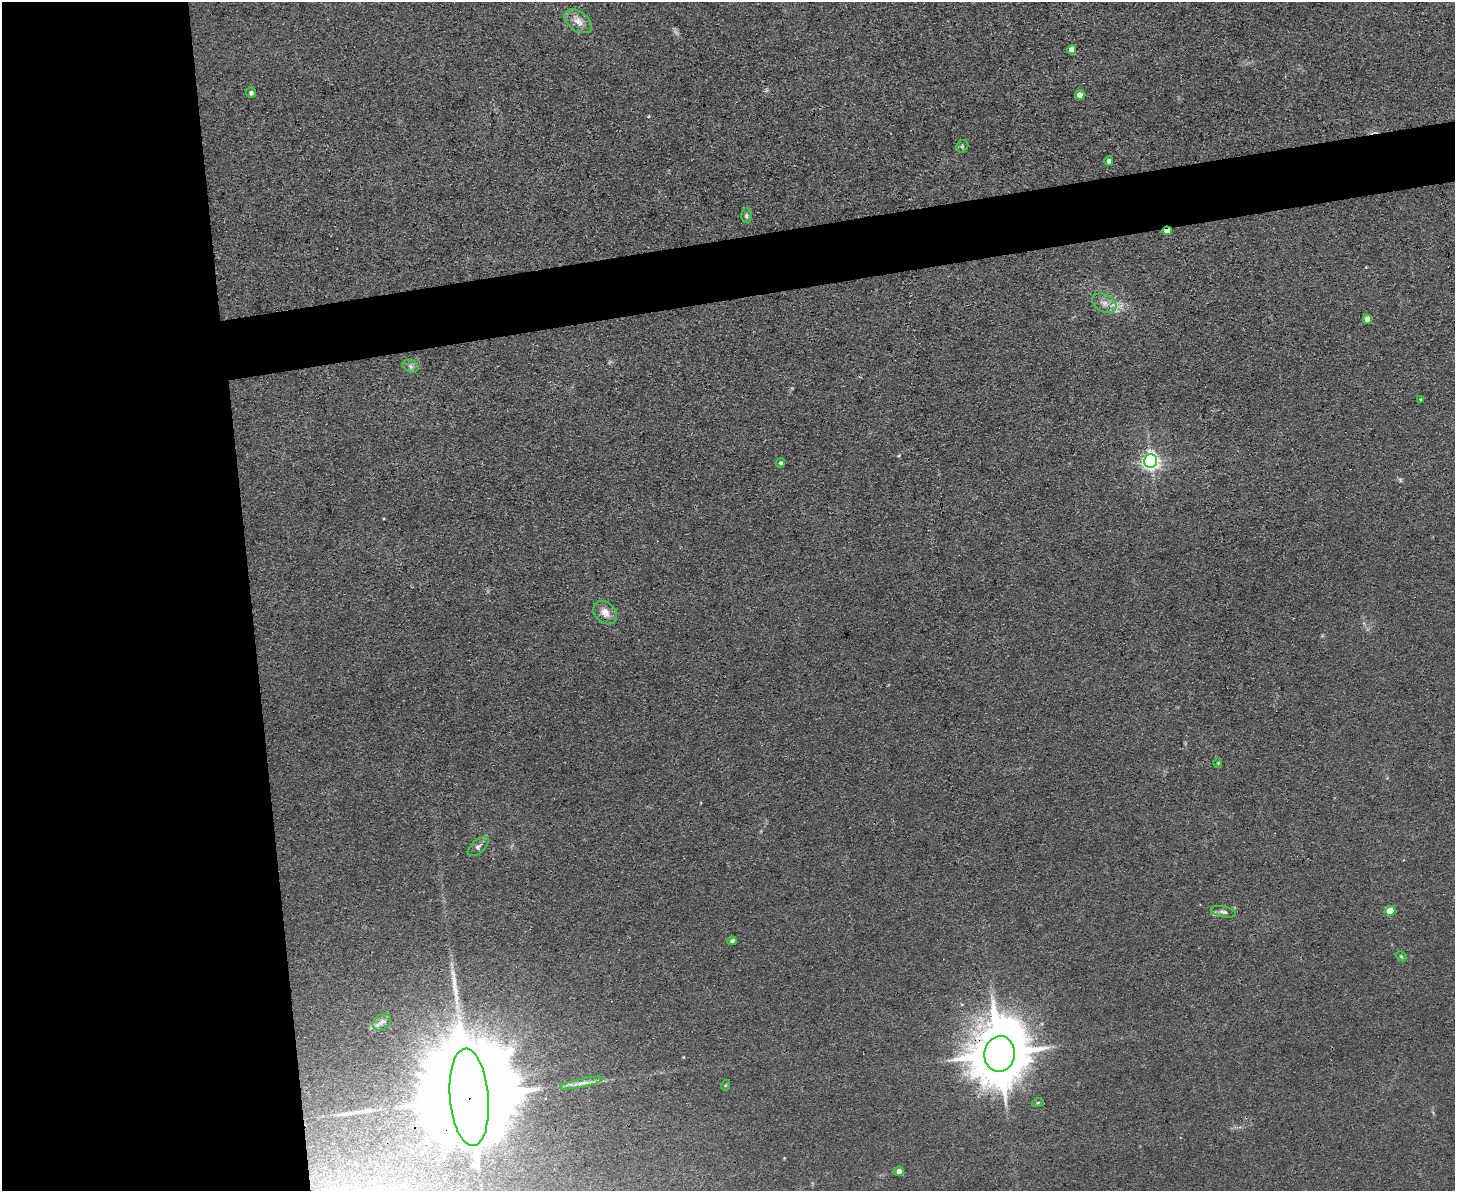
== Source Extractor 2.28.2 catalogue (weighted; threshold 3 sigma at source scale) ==
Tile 7 of 3 x 4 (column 1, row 3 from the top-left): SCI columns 131-1583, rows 1190-2378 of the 4732 x 4757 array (HDU 1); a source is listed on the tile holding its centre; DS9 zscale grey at full resolution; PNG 1457 x 1193 px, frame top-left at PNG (2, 2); each listed source drawn as its Kron ellipse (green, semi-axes under 4 px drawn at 4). Shown black and unused: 21% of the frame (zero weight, under 3 of 4 exposures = <1% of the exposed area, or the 3 px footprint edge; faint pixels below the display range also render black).
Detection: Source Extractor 2.28.2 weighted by HDU 2 'WHT'; one run over the whole footprint, this tile lists its part. Background 0.0426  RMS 0.0052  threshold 0.0232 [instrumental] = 3 sigma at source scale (4.5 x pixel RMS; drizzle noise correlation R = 1.50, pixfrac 1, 0.05/0.05 arcsec/px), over >= 5 px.
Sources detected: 30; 1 long thin detection or spike segment (spike, bleed or trail) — neither listed nor drawn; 1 inside a brighter listed object's ellipse — not listed separately; the other 28 listed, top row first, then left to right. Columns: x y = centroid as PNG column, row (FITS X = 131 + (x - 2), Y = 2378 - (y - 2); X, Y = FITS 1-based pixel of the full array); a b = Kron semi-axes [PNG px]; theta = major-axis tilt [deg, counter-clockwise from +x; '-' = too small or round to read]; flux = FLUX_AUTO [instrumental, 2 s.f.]
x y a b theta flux
578 21 15 9 -36 5.1
1072 50 4 4 - 4.6
251 93 5 5 - 1.2
1080 95 5 4 - 4.9
962 146 7 5 45 0.96
1109 161 4 4 - 1.6
746 215 7 5 -89 1.2
1167 231 5 3 - 6.3
1104 303 13 8 -26 4
1367 319 4 4 - 5.9
411 366 8 6 -22 1.6
1421 399 3 3 - 0.44
1151 461 6 6 - 210
781 463 4 4 - 0.96
605 612 13 10 -45 5.2
1218 763 4 4 - 0.54
478 846 13 6 42 1.9
1390 911 5 5 - 16
1223 912 13 5 -13 1.8
732 941 5 4 - 1.3
1401 956 6 4 -45 0.69
382 1022 10 7 38 2.1
1000 1054 18 15 80 3900
581 1083 23 4 12 3.7
726 1085 5 3 - 0.53
469 1097 49 19 -85 29000
1038 1102 6 4 19 0.68
899 1171 5 4 - 3.4
Overlapping masked pixels (flux is a lower limit): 3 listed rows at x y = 1167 231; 1000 1054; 469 1097